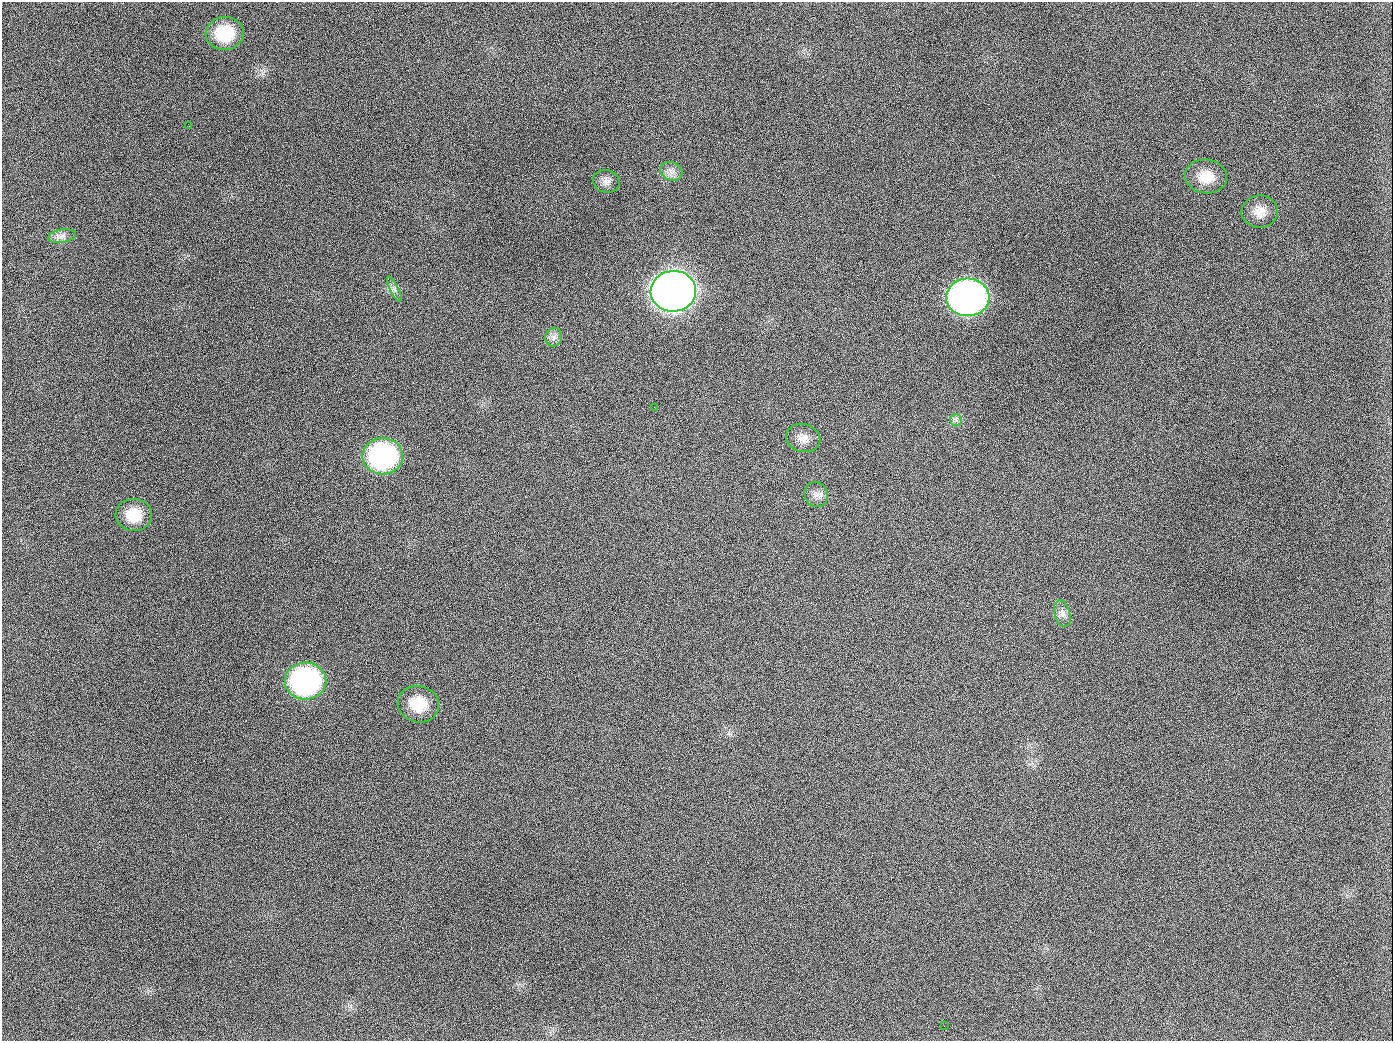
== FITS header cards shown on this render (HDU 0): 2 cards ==
NAXIS1  =                 1391
NAXIS2  =                 1039

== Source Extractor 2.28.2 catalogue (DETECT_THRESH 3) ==
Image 1391 x 1039 px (HDU 0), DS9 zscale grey, 1 PNG px = 1 image px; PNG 1395 x 1043 px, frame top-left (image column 1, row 1039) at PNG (2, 2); each listed source drawn as its Kron ellipse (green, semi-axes under 4 px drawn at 4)
Background 1380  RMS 66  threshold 198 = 3 sigma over >= 5 px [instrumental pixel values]
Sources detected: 21; all 21 listed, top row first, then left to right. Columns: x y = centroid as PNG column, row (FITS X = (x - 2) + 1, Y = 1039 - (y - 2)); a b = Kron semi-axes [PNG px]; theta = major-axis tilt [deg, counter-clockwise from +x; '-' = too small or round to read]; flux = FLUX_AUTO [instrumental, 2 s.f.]
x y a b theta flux
225 33 19 16 5 2.0e+05
189 126 2 2 - 8.1e+03
671 171 11 9 -26 2.8e+04
1206 176 21 17 -6 9.9e+04
606 181 13 11 -15 3.0e+04
1260 212 18 16 9 6.0e+04
62 236 14 6 9 2.6e+04
394 289 14 4 -64 1.7e+04
673 291 23 20 5 5.9e+06
968 297 21 19 1 2.6e+06
554 337 9 8 - 2.1e+04
654 407 2 2 - 4.2e+03
956 420 6 6 - 1.3e+04
803 438 17 14 -15 4.6e+04
383 456 20 18 -1 8.6e+05
816 494 13 11 -60 3.2e+04
134 515 18 16 -4 1.2e+05
1062 614 13 8 -73 2.5e+04
306 681 20 18 -1 1.0e+06
418 704 21 18 -15 1.4e+05
944 1026 2 2 - 6.4e+03